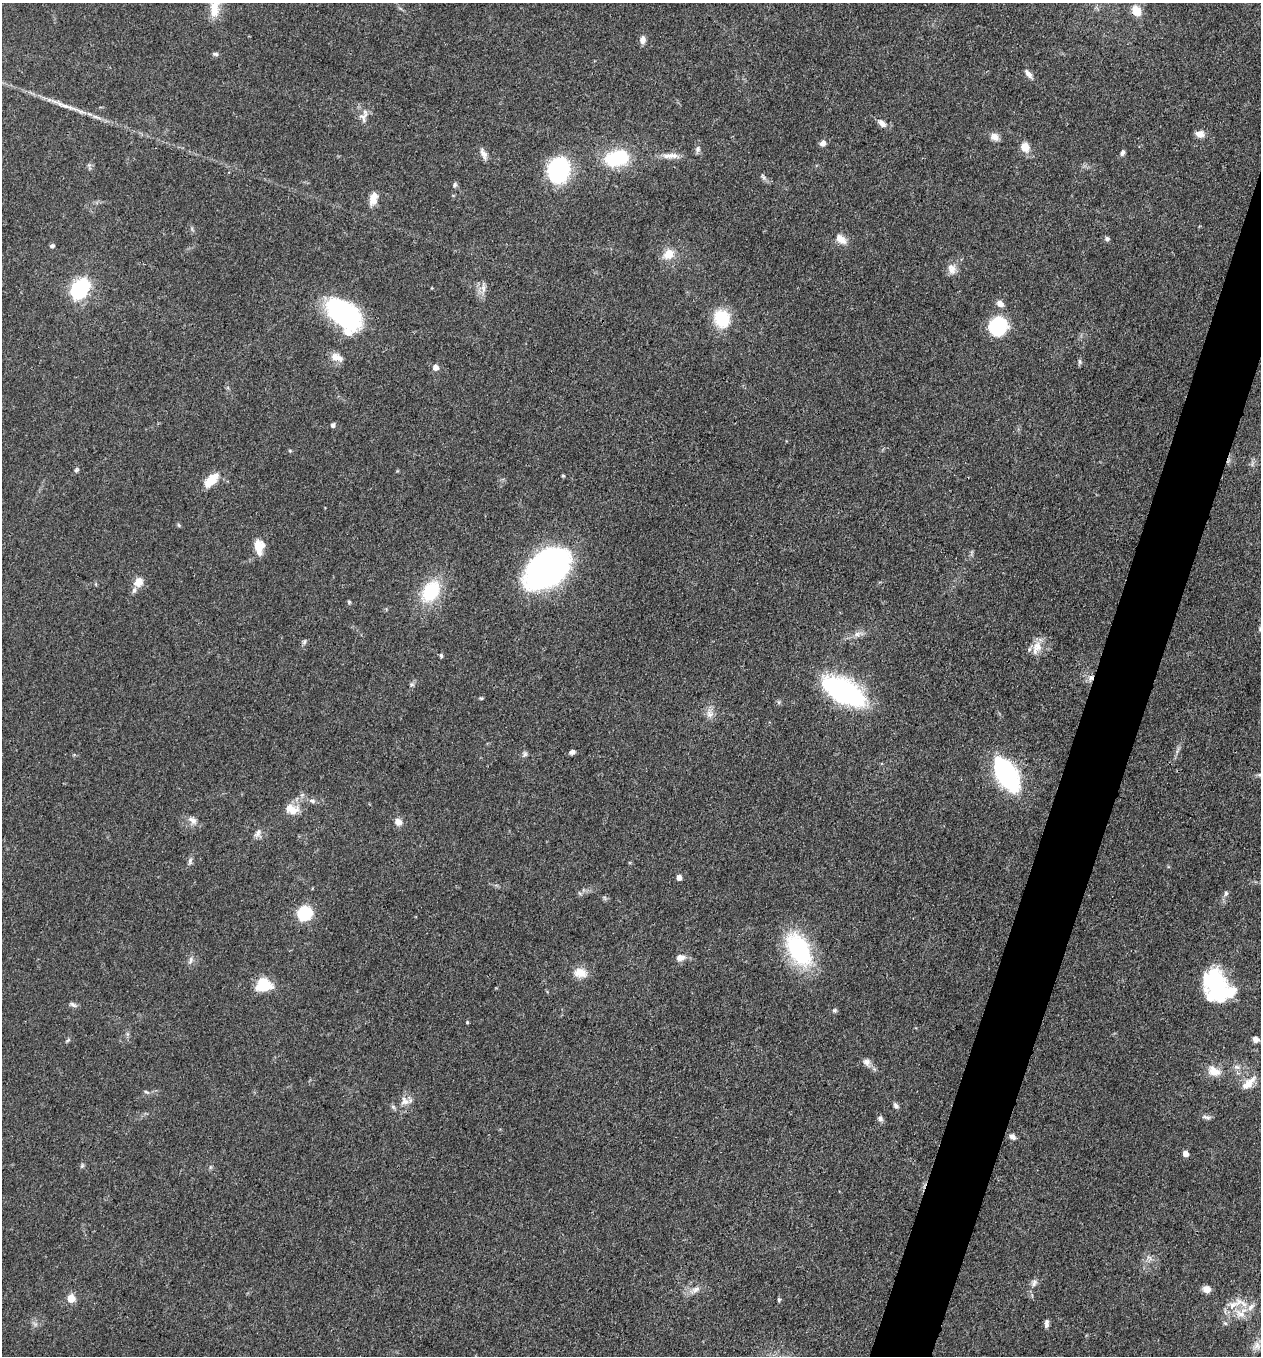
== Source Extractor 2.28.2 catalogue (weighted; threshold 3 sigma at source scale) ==
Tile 10 of 4 x 4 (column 2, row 3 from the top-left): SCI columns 1389-2647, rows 1356-2709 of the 5425 x 5418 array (HDU 1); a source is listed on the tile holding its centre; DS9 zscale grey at full resolution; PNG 1263 x 1358 px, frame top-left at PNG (2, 3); no overlay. Shown black and unused: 4% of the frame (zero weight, under 3 of 4 exposures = <1% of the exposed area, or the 3 px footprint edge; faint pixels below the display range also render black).
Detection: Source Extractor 2.28.2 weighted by HDU 2 'WHT'; one run over the whole footprint, this tile lists its part. Background 0.0712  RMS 0.0054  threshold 0.0241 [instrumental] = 3 sigma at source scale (4.5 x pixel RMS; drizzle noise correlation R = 1.50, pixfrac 1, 0.05/0.05 arcsec/px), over >= 5 px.
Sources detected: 104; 4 inside a brighter object's white glare — not listed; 3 inside a brighter listed object's ellipse — not listed separately; the other 97 listed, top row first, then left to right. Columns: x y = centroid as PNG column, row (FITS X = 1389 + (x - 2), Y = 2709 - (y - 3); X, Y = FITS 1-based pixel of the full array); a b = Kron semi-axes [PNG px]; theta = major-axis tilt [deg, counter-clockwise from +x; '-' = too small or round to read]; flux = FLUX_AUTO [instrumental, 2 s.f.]
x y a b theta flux
214 9 22 11 83 9.8
1136 11 14 10 -54 6.6
643 40 8 6 87 3.2
215 54 8 5 -7 1.1
1028 74 12 6 -49 2.5
363 117 15 11 81 4.2
882 123 11 7 -42 3.4
1200 134 10 8 -10 3.7
994 137 11 9 -51 3.1
823 143 7 6 - 2.5
1025 147 9 8 - 7
698 149 9 7 87 1.7
1122 153 8 5 72 1.4
483 154 17 6 -65 2.9
673 155 15 8 0 4.4
617 158 27 16 18 32
558 170 22 17 57 71
763 177 10 4 -63 1.3
455 184 6 5 - 1.2
373 199 17 9 74 5.3
1107 238 6 6 - 1.2
841 239 16 9 -39 4.9
52 246 4 4 - 1.6
668 254 14 11 46 7.1
952 269 15 11 -75 4.2
483 288 13 6 -88 2.9
78 291 7 6 - 130
1000 303 9 6 -38 3
343 313 35 20 -41 86
722 318 16 15 - 23
998 326 17 15 55 38
337 357 17 9 -23 4.6
1079 361 7 4 -84 1.1
436 367 5 5 - 3.9
333 425 5 5 - 1.3
76 470 7 5 34 0.96
563 476 4 3 - 0.79
211 480 19 9 45 11
179 525 6 4 -86 0.67
259 547 18 11 -90 8.1
546 569 43 26 42 180
138 582 10 9 - 5.6
431 591 22 15 56 30
349 602 6 4 -47 0.64
857 634 8 7 - 2.2
304 642 7 4 88 0.97
1037 647 16 12 61 6.5
441 656 5 4 - 0.99
1091 678 8 7 - 2.6
843 691 34 15 -31 120
481 698 6 3 -17 0.61
710 714 11 9 -35 3.3
572 752 6 5 - 1.9
525 754 9 6 65 1.4
1006 774 28 13 -60 110
312 801 10 5 -7 1.7
292 809 20 13 -9 7.1
193 820 13 8 -38 3.2
398 822 9 7 -43 3.4
258 833 13 7 61 2.6
190 861 10 5 75 1.5
679 877 5 4 - 3.4
1226 893 7 5 75 1.3
305 913 12 11 - 23
799 950 43 24 -61 50
680 958 11 8 12 3.4
191 960 10 6 75 1.9
580 973 18 12 -14 6.3
263 984 15 13 -1 19
1221 994 19 13 27 40
73 1005 11 5 -34 1.4
835 1010 6 6 - 0.93
467 1022 4 4 - 0.62
1256 1039 8 7 - 2.5
68 1040 7 4 44 0.83
867 1062 10 9 - 2.7
1237 1067 8 6 -3 2
1214 1071 19 12 -21 6.5
1248 1083 22 9 44 6.2
146 1092 6 4 -19 0.75
405 1101 15 13 23 5.5
896 1105 7 5 -46 1.7
1206 1117 13 5 -11 1.6
880 1118 7 7 - 1.5
1012 1137 9 7 -44 2.1
1185 1153 5 5 - 3.9
1034 1283 10 6 74 2
696 1289 12 7 32 3.2
1206 1289 8 7 - 3.7
71 1298 5 5 - 12
779 1300 5 4 - 0.75
1232 1305 18 10 38 7.1
1251 1307 13 6 53 3.3
1240 1314 16 10 -27 6.4
1046 1323 11 5 86 1.8
1225 1323 6 4 -42 0.83
1257 1346 13 10 58 3.6
Overlapping masked pixels (flux is a lower limit): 2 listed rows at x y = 1136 11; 1091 678
Isophote crosses this tile's border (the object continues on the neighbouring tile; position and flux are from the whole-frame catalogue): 1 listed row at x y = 214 9